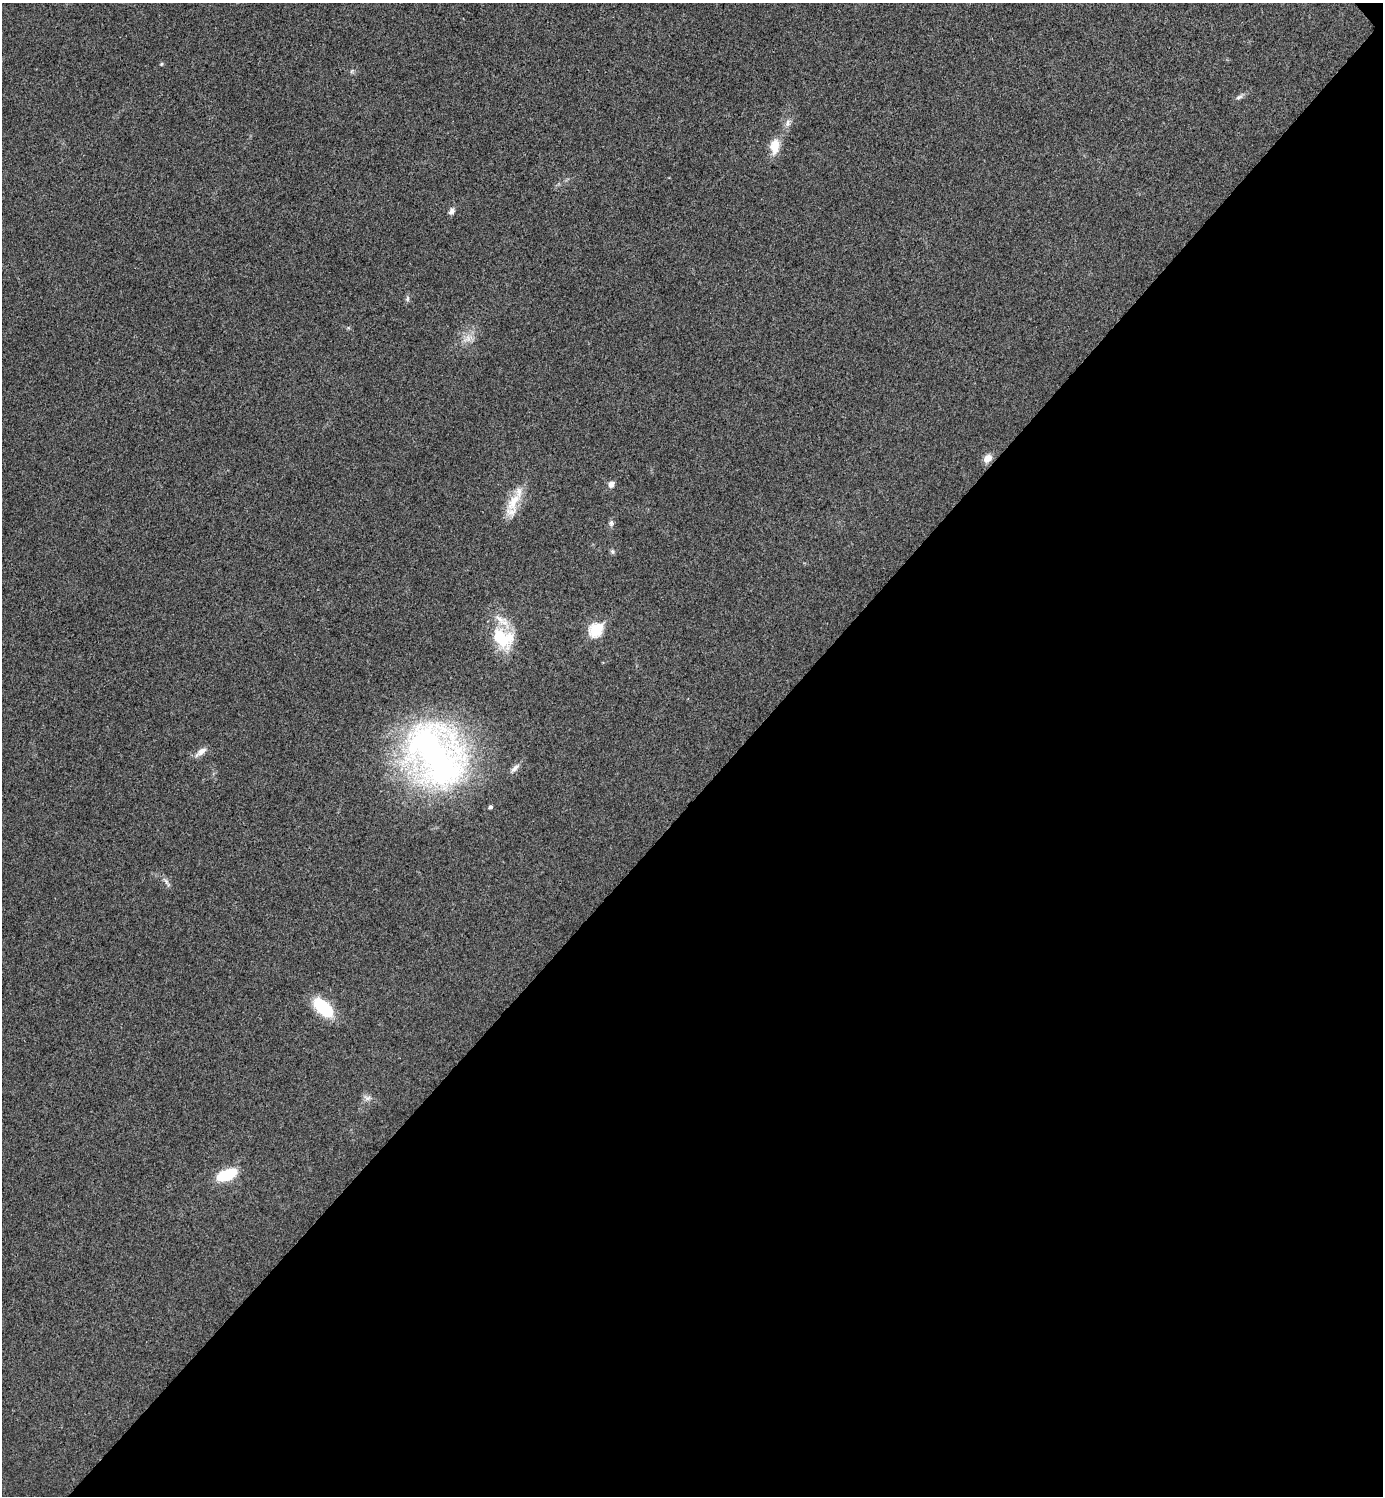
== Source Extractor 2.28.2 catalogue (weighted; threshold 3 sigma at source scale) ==
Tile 12 of 4 x 4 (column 4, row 3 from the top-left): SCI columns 4303-5683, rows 1501-2994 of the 5984 x 5984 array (HDU 1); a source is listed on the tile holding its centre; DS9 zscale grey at full resolution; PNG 1385 x 1498 px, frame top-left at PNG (2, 3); no overlay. Shown black and unused: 47% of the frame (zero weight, under 3 of 4 exposures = <1% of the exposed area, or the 3 px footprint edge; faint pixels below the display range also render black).
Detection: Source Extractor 2.28.2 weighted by HDU 2 'WHT'; one run over the whole footprint, this tile lists its part. Background 0.0196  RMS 0.0056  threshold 0.0252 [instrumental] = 3 sigma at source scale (4.5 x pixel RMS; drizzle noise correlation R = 1.50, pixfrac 1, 0.05/0.05 arcsec/px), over >= 5 px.
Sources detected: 25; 1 inside a brighter listed object's ellipse — not listed separately; the other 24 listed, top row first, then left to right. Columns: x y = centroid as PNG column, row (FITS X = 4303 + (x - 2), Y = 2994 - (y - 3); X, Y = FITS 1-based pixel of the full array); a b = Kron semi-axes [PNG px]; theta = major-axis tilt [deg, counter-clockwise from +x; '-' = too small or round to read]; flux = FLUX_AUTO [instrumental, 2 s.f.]
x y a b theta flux
162 64 5 4 - 0.78
352 71 7 5 47 1.1
1240 97 14 6 35 2
788 123 13 8 69 3.3
775 146 20 11 83 10
452 211 9 6 60 2.4
407 298 10 5 83 1.4
348 328 6 4 18 0.71
468 338 20 12 16 6.8
987 458 11 8 51 4.8
611 484 6 6 - 4
513 502 33 15 62 15
611 523 9 7 89 1.8
612 551 7 6 - 1.1
596 630 8 6 46 60
503 638 32 25 -54 26
201 752 18 7 37 4.4
435 755 76 63 -55 230
515 768 17 6 43 3.1
490 807 4 4 - 1.5
166 882 19 5 -53 2.4
323 1007 25 13 -43 27
367 1098 13 9 -17 2.9
227 1175 19 9 22 27